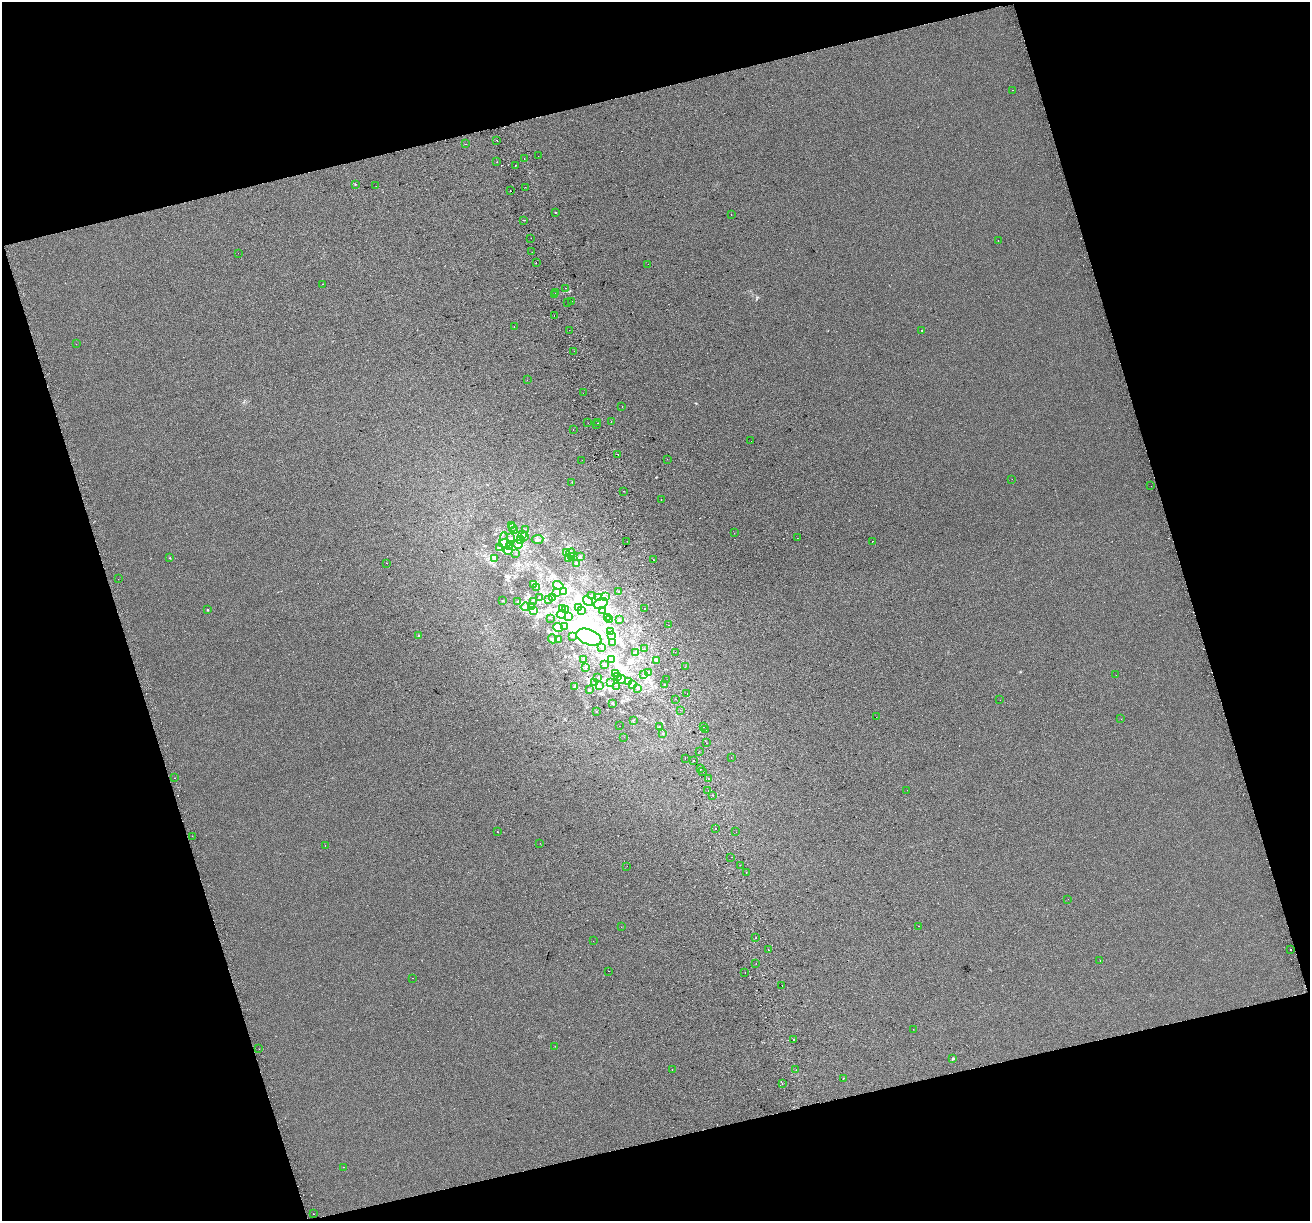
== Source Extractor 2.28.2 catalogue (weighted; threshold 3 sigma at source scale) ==
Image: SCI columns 43-5272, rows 122-4994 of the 5314 x 5062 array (HDU 1 of 3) = the unmasked area's bounding box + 8 px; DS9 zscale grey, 4 x 4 block average (1 PNG px = mean of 4 x 4 image px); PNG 1312 x 1223 px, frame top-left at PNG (2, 2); each listed source drawn as its Kron ellipse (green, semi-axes under 4 px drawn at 4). Shown black and unused: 34% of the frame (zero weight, under 2 of 3 exposures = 2% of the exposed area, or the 3 px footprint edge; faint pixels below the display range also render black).
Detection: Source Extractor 2.28.2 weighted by HDU 2 'WHT'. Background 7.35e-04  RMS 0.0073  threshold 0.0327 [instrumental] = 3 sigma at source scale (4.5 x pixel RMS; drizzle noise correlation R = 1.50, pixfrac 1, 0.0396/0.0396 arcsec/px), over >= 5 px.
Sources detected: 290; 28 inside a brighter object's white glare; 27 cosmic-ray / hot-pixel residue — neither listed nor drawn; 7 coinciding with a brighter row at this scale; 15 inside a brighter listed object's ellipse — not listed separately; the other 213 listed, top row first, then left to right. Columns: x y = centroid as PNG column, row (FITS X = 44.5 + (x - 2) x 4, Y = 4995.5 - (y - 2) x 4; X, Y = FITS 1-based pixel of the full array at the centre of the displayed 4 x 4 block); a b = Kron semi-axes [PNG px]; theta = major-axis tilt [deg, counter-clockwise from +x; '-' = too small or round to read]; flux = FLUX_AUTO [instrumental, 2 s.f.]
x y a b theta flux
1012 90 2 2 - 1
496 140 2 2 - 6.1
466 144 2 2 - 0.86
538 156 2 2 - 3.8
524 159 2 2 - 5.7
497 162 2 2 - 4
516 165 2 2 - 4.4
355 185 2 2 - 1.2
376 186 2 2 - 5.8
525 187 2 2 - 4
510 191 2 2 - 29
555 212 2 2 - 2.2
731 215 2 2 - 3.7
524 220 2 2 - 6.7
531 238 2 2 - 0.99
998 240 2 2 - 0.5
532 252 2 2 - 0.7
238 253 2 2 - 0.97
536 262 2 2 - 0.68
648 264 2 2 - 1.4
322 284 2 2 - 1.1
565 288 2 2 - 3.2
556 293 2 2 - 2.8
554 295 2 2 - 3.2
572 301 2 2 - 22
568 303 2 2 - 0.65
554 315 2 2 - 1.3
514 327 2 2 - 1.8
569 330 2 2 - 3.5
922 330 2 2 - 1.6
76 344 2 2 - 2
574 351 2 2 - 3.7
527 380 2 2 - 3.8
583 393 2 2 - 0.65
622 407 2 2 - 1.8
611 421 2 2 - 8.8
588 423 2 2 - 1.6
598 423 2 2 - 5.5
596 425 2 2 - 2.6
573 429 2 2 - 4.4
751 441 2 2 - 0.62
618 454 2 2 - 5.3
667 459 2 2 - 0.78
582 460 2 2 - 2.4
1012 479 2 2 - 0.52
572 482 2 2 - 1.3
1151 486 2 2 - 0.75
624 491 2 2 - 1.5
661 500 2 2 - 2.1
512 525 4 2 - 5.1
513 527 2 2 - 3
526 529 2 2 - 1.5
514 531 2 2 - 1.4
734 533 2 2 - 1.3
522 534 2 2 - 3.7
525 536 3 2 - 4.5
511 538 2 2 - 2.6
797 538 2 2 - 2.2
520 539 3 2 - 3.3
537 539 6 2 5 7.2
504 540 7 4 89 16
627 541 2 2 - 0.8
872 541 2 2 - 1.4
505 543 6 3 -2 37
518 544 5 3 - 11
509 547 2 2 - 1.6
500 548 2 2 - 1.2
508 551 4 2 - 7.7
567 553 3 2 - 2.3
571 553 5 3 - 9.8
515 554 2 2 - 0.87
580 556 2 2 - 2.6
572 557 2 2 - 4.4
170 558 2 2 - 1.9
495 558 4 3 - 11
569 559 2 2 - 5.3
653 560 2 2 - 7.9
386 563 2 2 - 4.1
576 563 4 2 - 6.6
118 579 2 2 - 0.55
534 584 4 2 - 13
558 585 5 3 - 11
537 587 2 2 - 2
564 591 3 3 - 16
619 592 2 2 - 1.3
557 593 2 2 - 1.4
591 595 2 2 - 2.3
540 597 3 2 - 3.7
599 597 2 2 - 2.9
605 597 3 2 - 6.3
553 598 2 2 - 1.4
549 599 2 2 - 1.2
503 600 2 2 - 1.5
533 601 2 2 - 0.92
588 601 5 4 - 35
518 602 3 2 - 4.5
601 604 7 5 28 23
525 607 4 2 - 7.5
532 607 4 3 - 7.7
578 608 2 2 - 2.2
644 608 2 2 - 3.2
563 609 2 2 - 2.2
208 610 2 2 - 6.7
534 610 3 2 - 4.6
565 610 2 2 - 3.7
581 611 3 2 - 1.4
603 611 3 2 - 5.2
561 614 4 4 - 16
568 617 2 2 - 1.8
551 618 2 2 - 0.88
608 618 2 2 - 2.5
610 619 2 2 - 3.4
619 620 3 2 - 3.7
669 625 2 2 - 3
565 626 2 2 - 1.8
558 627 5 4 - 14
611 632 2 2 - 1.6
611 635 2 2 - 1.5
419 636 2 2 - 9.4
572 636 2 2 - 1.6
589 637 13 7 -21 77
552 639 5 3 - 9.3
559 639 2 2 - 2
613 643 2 2 - 1.2
601 647 2 2 - 0.86
644 649 2 2 - 1
635 652 2 2 - 3.5
675 652 2 2 - 0.88
584 660 3 2 - 2.9
611 660 3 2 - 4.5
656 660 3 3 - 8.3
604 665 2 2 - 3
685 667 2 2 - 1.3
585 668 2 2 - 2.6
648 673 3 2 - 3.4
615 674 2 2 - 2.9
644 675 2 2 - 1.8
1116 675 2 2 - 0.62
598 677 2 2 - 1.6
618 677 2 2 - 2.7
621 679 4 4 - 12
666 680 2 2 - 0.75
629 681 4 2 - 4.4
595 682 3 2 - 1.9
611 683 2 2 - 2.4
633 685 2 2 - 2.2
664 685 2 2 - 1.2
600 686 3 2 - 4.7
575 687 3 2 - 6.8
617 687 2 2 - 0.81
637 688 2 2 - 2.1
589 689 3 2 - 3.6
687 693 2 2 - 2.8
675 699 2 2 - 7.8
1000 700 2 2 - 0.5
613 704 2 2 - 2
680 710 2 2 - 1
597 712 2 2 - 1.4
876 717 2 2 - 2.2
1121 719 2 2 - 0.8
634 720 2 2 - 1.7
619 726 2 2 - 0.78
659 726 2 2 - 0.9
703 727 2 2 - 0.92
705 730 2 2 - 0.59
663 734 2 2 - 1.9
624 737 2 2 - 1.8
706 743 2 2 - 4.1
699 751 2 2 - 4.1
731 758 2 2 - 0.62
685 759 2 2 - 2
694 761 2 2 - 14
700 769 2 2 - 2.9
703 771 2 2 - 1.9
174 778 2 2 - 0.87
708 779 2 2 - 3
907 790 2 2 - 1.1
708 791 2 2 - 0.69
713 796 2 2 - 1.2
716 829 2 2 - 4.9
497 832 2 2 - 3
736 832 2 2 - 8.6
192 836 2 2 - 0.88
540 843 2 2 - 2.5
325 845 2 2 - 3.7
731 857 2 2 - 1.2
740 865 2 2 - 2.6
627 866 2 2 - 4
746 872 2 2 - 3.4
1068 899 2 2 - 0.71
918 926 2 2 - 1.7
621 927 2 2 - 0.87
756 938 2 2 - 1.5
593 941 2 2 - 3.1
1291 949 2 2 - 8.4
768 950 2 2 - 6.8
1100 960 2 2 - 1.4
756 963 2 2 - 0.72
608 971 2 2 - 0.69
745 973 2 2 - 10
413 978 2 2 - 1.4
782 986 2 2 - 0.73
913 1029 2 2 - 0.94
794 1040 2 2 - 6.7
555 1046 2 2 - 2.2
259 1049 2 2 - 0.62
953 1058 3 2 - 4.8
672 1069 2 2 - 1
796 1070 2 2 - 1.7
843 1078 2 2 - 1.1
782 1083 2 2 - 17
343 1167 2 2 - 0.78
313 1214 2 2 - 5.2
Diffuse or blended objects may show on this block-average render without a row.